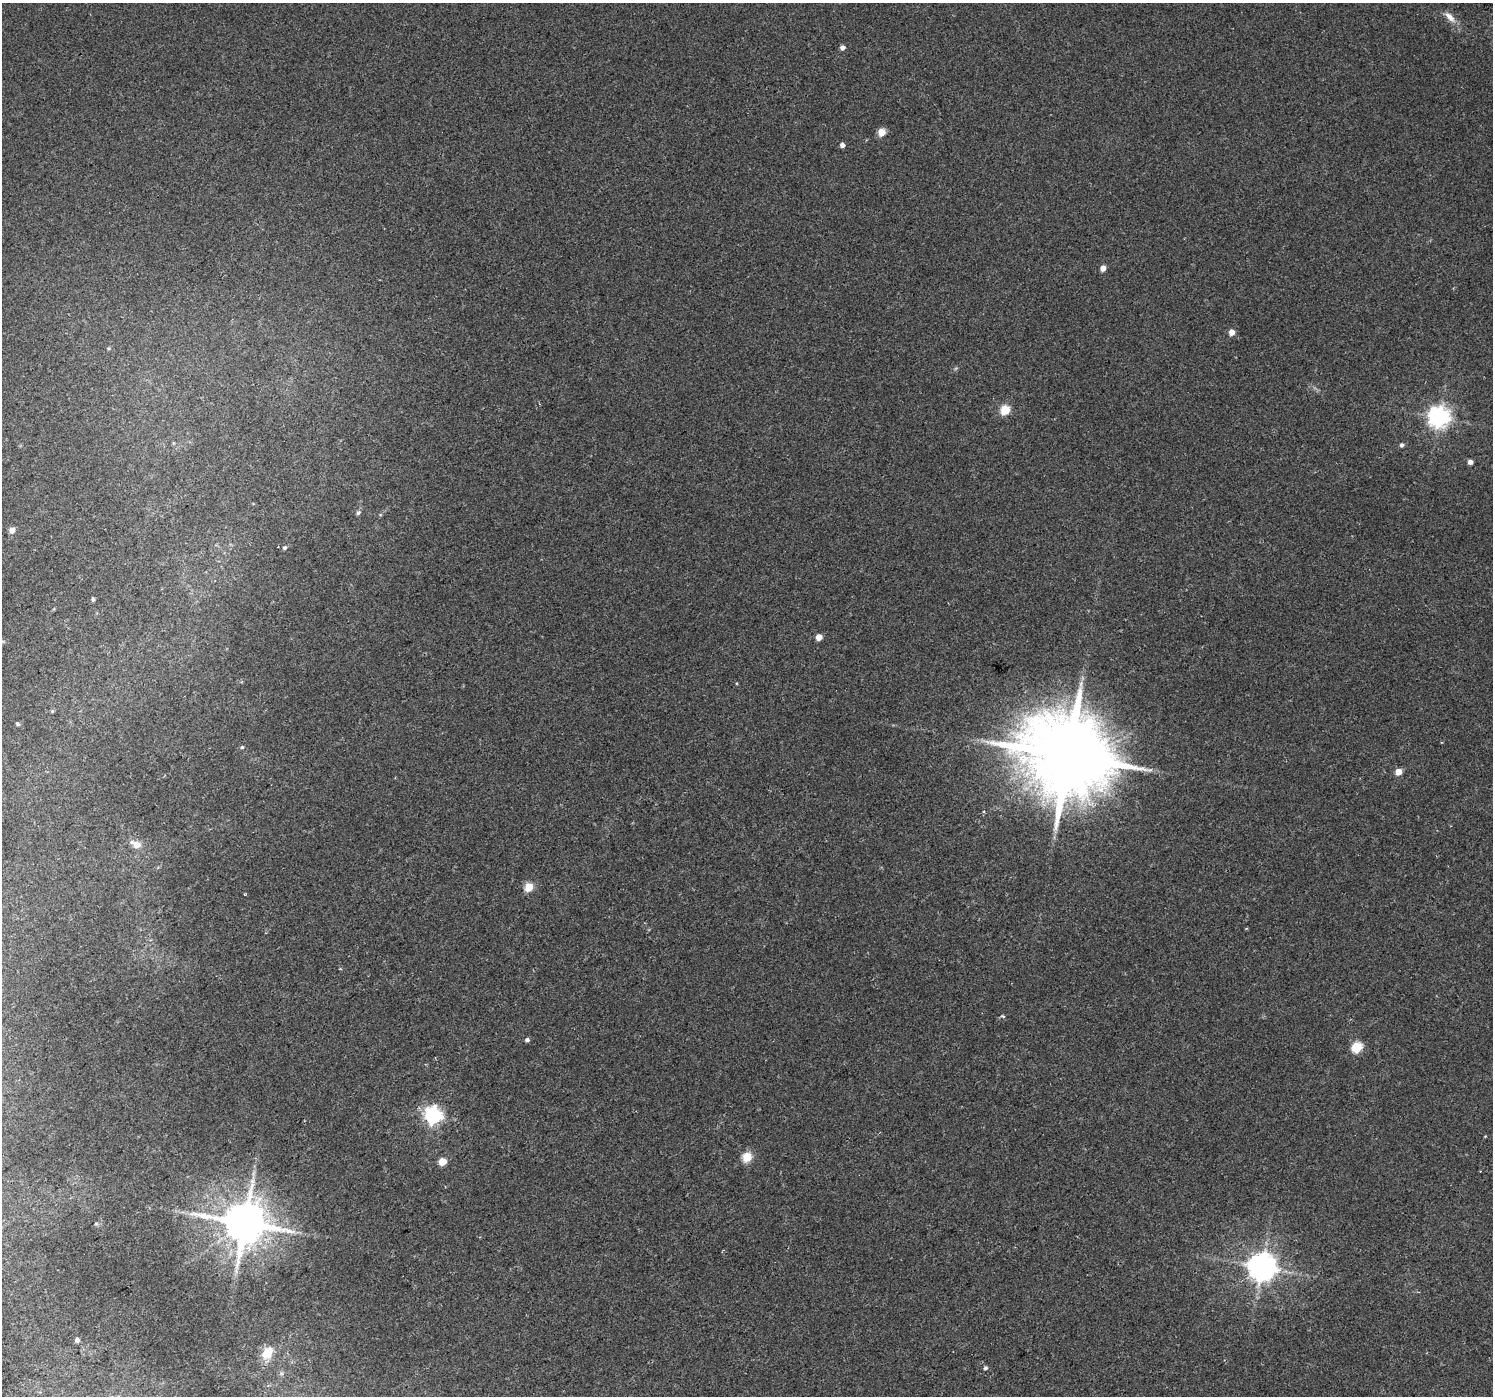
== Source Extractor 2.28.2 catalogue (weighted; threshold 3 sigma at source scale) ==
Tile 7 of 4 x 4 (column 3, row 2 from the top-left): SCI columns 3015-4505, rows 3005-4398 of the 6020 x 5942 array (HDU 1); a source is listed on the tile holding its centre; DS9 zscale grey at full resolution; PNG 1495 x 1398 px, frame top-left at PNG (2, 3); no overlay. Shown black and unused: <1% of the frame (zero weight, under 2 of 3 exposures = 2% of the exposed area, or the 3 px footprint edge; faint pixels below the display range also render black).
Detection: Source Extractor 2.28.2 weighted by HDU 2 'WHT'; one run over the whole footprint, this tile lists its part. Background 0.0256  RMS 0.0049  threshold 0.0219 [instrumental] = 3 sigma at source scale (4.5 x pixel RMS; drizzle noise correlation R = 1.50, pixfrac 1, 0.0396/0.0396 arcsec/px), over >= 5 px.
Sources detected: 35; all 35 listed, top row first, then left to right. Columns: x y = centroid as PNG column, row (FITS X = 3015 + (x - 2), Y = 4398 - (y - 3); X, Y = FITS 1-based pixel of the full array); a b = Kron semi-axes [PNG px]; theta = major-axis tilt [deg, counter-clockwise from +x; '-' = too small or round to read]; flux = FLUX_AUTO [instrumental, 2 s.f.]
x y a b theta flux
1450 17 20 7 -45 4.1
842 47 5 4 - 2.2
882 132 5 5 - 11
842 145 4 4 - 2.5
1103 268 4 4 - 4.4
1232 332 5 4 - 4.7
108 348 6 3 0 0.58
1005 410 5 5 - 27
1439 417 8 8 - 260
1402 445 4 4 - 1.4
1470 462 4 4 - 2.2
358 512 7 5 48 0.94
12 530 5 4 - 4.7
284 548 5 4 - 0.93
93 599 4 4 - 1
819 637 5 4 - 6.2
52 711 5 4 - 0.58
18 724 6 4 -37 0.69
242 747 5 5 - 0.59
1068 755 23 21 5 7500
1398 772 5 4 - 7.7
984 811 4 4 - 0.58
136 845 12 9 -14 3.9
529 887 5 5 - 20
1003 1016 5 4 - 0.68
527 1040 5 4 - 1.3
1357 1047 6 5 - 36
433 1115 7 7 - 170
747 1157 5 5 - 25
443 1162 5 5 - 13
245 1223 13 12 - 2200
1262 1267 8 8 - 690
77 1340 5 5 - 1.6
267 1353 16 12 59 7.9
985 1368 5 5 - 0.98